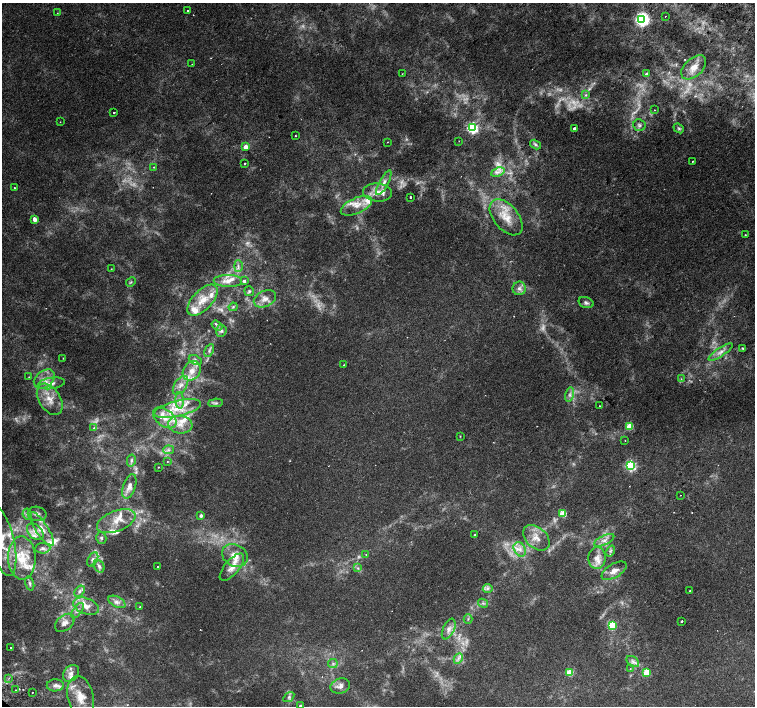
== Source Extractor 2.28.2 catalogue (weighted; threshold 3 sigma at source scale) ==
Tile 10 of 4 x 4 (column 2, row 3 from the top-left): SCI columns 1550-3054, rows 1605-3011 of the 6115 x 6087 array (HDU 1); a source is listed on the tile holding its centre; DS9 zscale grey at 2 x 2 block average (1 PNG px = mean of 2 x 2 image px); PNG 757 x 708 px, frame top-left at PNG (2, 3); each listed source drawn as its Kron ellipse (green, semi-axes under 4 px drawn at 4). Shown black and unused: <1% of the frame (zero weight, under 2 of 3 exposures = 3% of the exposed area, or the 3 px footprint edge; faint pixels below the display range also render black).
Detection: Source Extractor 2.28.2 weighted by HDU 2 'WHT'; one run over the whole footprint, this tile lists its part. Background 0.00425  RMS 0.0025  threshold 0.011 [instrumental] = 3 sigma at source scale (4.5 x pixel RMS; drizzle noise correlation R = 1.50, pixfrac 1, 0.0396/0.0396 arcsec/px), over >= 5 px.
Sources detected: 176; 16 too faint to see at this stretch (2 x 2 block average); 1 cosmic-ray / hot-pixel residue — neither listed nor drawn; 27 inside a brighter listed object's ellipse — not listed separately; the other 132 listed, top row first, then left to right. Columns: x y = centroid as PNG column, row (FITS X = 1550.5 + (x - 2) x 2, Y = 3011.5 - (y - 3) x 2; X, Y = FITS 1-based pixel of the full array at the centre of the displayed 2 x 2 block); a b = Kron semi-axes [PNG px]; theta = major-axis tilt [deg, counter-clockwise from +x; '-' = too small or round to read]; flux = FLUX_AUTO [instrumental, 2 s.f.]
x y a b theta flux
188 11 2 2 - 0.93
57 13 2 2 - 0.2
665 17 2 2 - 0.65
642 19 4 4 - 200
192 64 2 2 - 0.24
694 67 15 9 43 6.1
402 74 2 2 - 0.33
647 74 2 2 - 3.1
586 95 3 3 - 0.76
654 110 2 2 - 0.24
114 112 2 2 - 1.3
60 122 2 2 - 0.2
639 125 6 5 - 1.7
473 128 3 3 - 100
679 128 5 4 - 0.94
574 129 2 2 - 4.1
295 136 2 2 - 0.36
459 141 2 2 - 0.21
387 142 2 2 - 0.29
536 145 6 4 -31 1.2
245 147 3 2 - 7.1
693 161 2 2 - 0.45
245 163 2 2 - 0.55
154 167 3 2 - 0.34
498 172 7 4 23 2.1
384 183 14 4 62 3.5
14 188 2 2 - 0.61
377 192 14 9 -4 6.8
410 197 2 2 - 1.3
356 206 17 7 24 7.2
506 217 21 12 -50 12
34 219 3 3 - 4.4
745 235 2 2 - 0.38
238 266 6 3 -90 1.2
111 269 2 2 - 0.24
228 281 14 6 -1 4.3
244 281 3 3 - 1.9
131 282 5 3 - 0.69
519 288 7 6 - 2.4
249 291 5 4 - 0.94
265 299 12 8 25 4.6
202 300 19 9 46 11
586 303 8 5 -18 1.7
233 307 4 3 - 0.7
217 325 6 3 -36 1
221 331 6 5 - 1.4
742 348 2 2 - 1.3
209 350 7 3 62 1.3
721 352 14 4 34 3.2
63 358 3 2 - 0.28
195 360 7 4 -25 1.8
344 365 2 2 - 0.23
192 371 10 8 55 6.3
29 377 2 2 - 0.28
44 379 12 8 36 5.8
681 379 3 2 - 0.46
51 383 13 5 8 4.5
181 385 10 6 55 4.2
570 395 7 4 78 2.1
50 399 17 10 -58 9.3
180 400 8 3 -86 2.2
216 403 7 3 4 1.2
600 406 2 2 - 0.31
178 409 24 7 13 13
165 418 13 8 -37 7.3
180 425 12 9 -8 6.6
629 426 3 3 - 23
94 428 4 3 - 0.93
460 436 3 2 - 0.35
625 440 2 2 - 0.21
168 450 5 3 - 1.5
131 461 6 3 79 1.2
167 461 2 2 - 0.36
631 466 3 3 - 80
158 467 2 2 - 0.3
129 486 13 6 70 3.8
680 495 2 2 - 0.23
563 513 3 3 - 22
27 514 5 4 - 1.5
37 514 9 7 -11 2.7
201 516 2 2 - 2.2
116 521 20 10 21 9.5
42 529 20 6 -57 6.6
35 532 10 6 -45 4.1
475 535 2 2 - 0.8
101 538 6 5 - 1.3
536 538 15 10 -41 7.4
604 540 11 4 26 3.2
2 541 36 12 -77 18
43 548 8 5 4 1.8
520 549 7 5 -60 3.5
610 551 6 4 55 1.2
235 555 13 10 -28 7.2
366 555 2 2 - 0.52
22 558 21 13 -88 17
597 558 11 9 86 5.2
93 559 8 4 59 1.9
99 566 6 5 - 1.9
158 567 2 2 - 2.2
232 567 17 7 50 5.9
358 568 3 2 - 0.53
614 571 14 7 31 4.8
30 583 7 4 -74 1.2
488 589 5 2 - 0.97
79 591 6 4 53 1.8
690 591 2 2 - 0.32
117 602 9 5 -27 2.7
483 603 5 3 - 0.86
86 606 13 8 -21 5.8
140 607 2 2 - 1
77 611 9 3 55 1.7
468 619 4 2 - 0.59
682 621 2 2 - 0.6
65 623 11 7 39 3.5
612 625 3 3 - 33
449 629 11 5 65 3.3
11 647 2 2 - 0.86
458 658 6 3 63 1.5
633 661 7 4 -37 1.9
333 663 5 2 - 0.72
630 669 2 2 - 0.42
569 672 3 3 - 21
646 672 3 3 - 21
71 673 9 7 52 3.3
9 678 2 2 - 0.33
55 685 8 6 1 2.6
340 686 10 7 17 3.1
16 690 2 2 - 0.26
32 692 2 2 - 0.75
81 697 21 13 -77 12
289 697 6 4 34 1.4
300 706 2 2 - 1.2
Isophote crosses this tile's border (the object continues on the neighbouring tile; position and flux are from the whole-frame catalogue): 2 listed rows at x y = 2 541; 300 706
Diffuse or blended objects may show on this block-average render without a row.